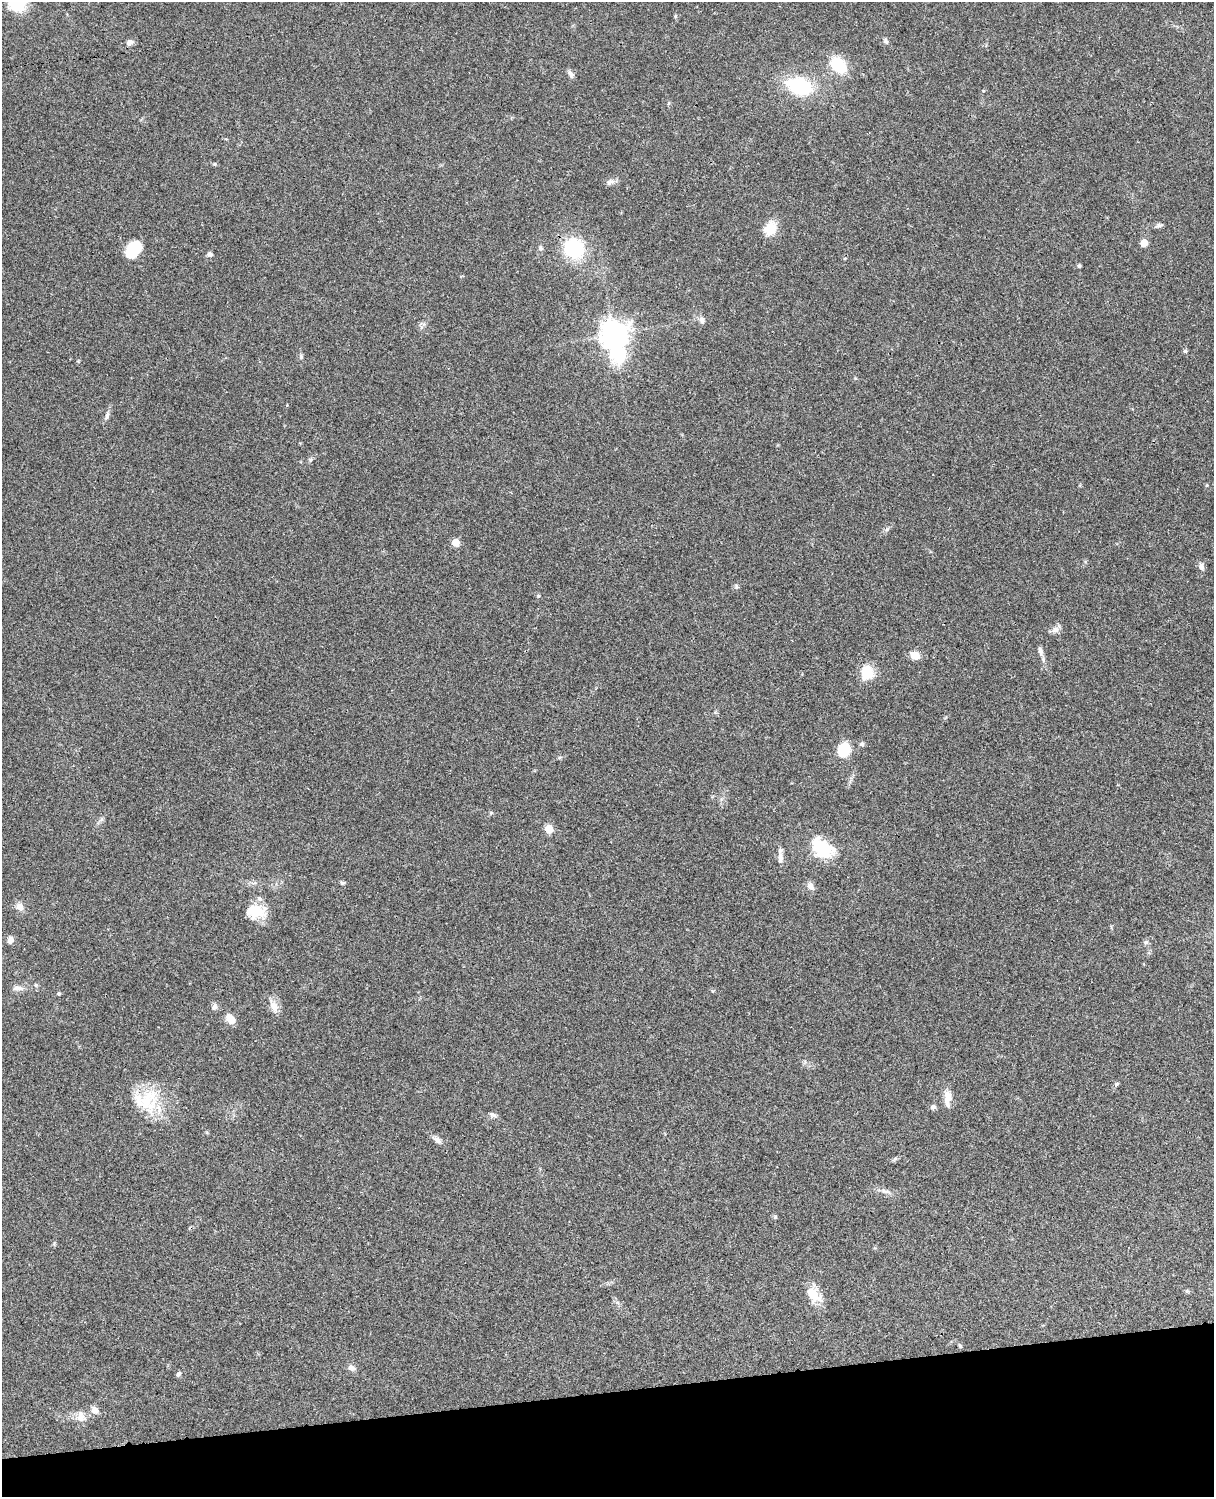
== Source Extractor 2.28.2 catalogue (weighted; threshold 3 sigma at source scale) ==
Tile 10 of 4 x 3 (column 2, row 3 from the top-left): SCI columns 1333-2544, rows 278-1772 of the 5087 x 4927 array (HDU 1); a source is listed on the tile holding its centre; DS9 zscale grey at full resolution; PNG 1216 x 1499 px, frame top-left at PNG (2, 2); no overlay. Shown black and unused: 7% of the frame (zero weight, under 3 of 4 exposures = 6% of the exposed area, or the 3 px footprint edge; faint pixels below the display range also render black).
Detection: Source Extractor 2.28.2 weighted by HDU 2 'WHT'; one run over the whole footprint, this tile lists its part. Background 0.0886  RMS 0.0062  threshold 0.0277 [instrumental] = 3 sigma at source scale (4.5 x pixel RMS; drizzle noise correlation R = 1.50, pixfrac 1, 0.05/0.05 arcsec/px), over >= 5 px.
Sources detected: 68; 1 inside a brighter listed object's ellipse — not listed separately; the other 67 listed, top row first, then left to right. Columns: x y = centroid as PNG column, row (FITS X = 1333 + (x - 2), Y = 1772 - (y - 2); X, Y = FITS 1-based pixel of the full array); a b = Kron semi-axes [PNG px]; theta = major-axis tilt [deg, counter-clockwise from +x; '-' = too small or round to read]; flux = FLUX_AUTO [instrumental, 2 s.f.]
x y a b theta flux
17 4 18 14 -3 18
886 41 9 5 -60 1.4
130 42 9 7 17 2.4
839 65 21 14 -39 20
570 74 10 6 -53 2.2
799 86 23 15 -18 44
214 164 5 4 - 0.88
610 182 13 7 20 2.5
1158 226 7 4 19 1.4
770 228 20 14 60 9.6
1144 243 5 5 - 13
540 248 8 6 -63 1.4
573 248 17 16 - 44
134 249 17 12 50 20
210 254 7 6 - 1.8
1079 266 6 4 -69 0.82
702 320 10 7 -69 2.3
614 335 13 9 -77 700
1185 351 5 4 - 0.96
301 357 8 4 73 1
107 415 13 5 80 2.2
311 459 7 4 60 1.1
1207 485 5 3 - 0.55
887 529 7 4 45 1.2
456 542 5 5 - 14
1201 566 10 6 -77 2.3
736 587 7 5 -84 1.1
538 596 5 5 - 0.75
1055 630 11 8 29 2.8
1040 651 10 6 -76 2.5
915 655 9 7 -17 7.2
867 672 19 15 78 11
862 744 7 5 -15 1.2
844 750 13 11 77 20
491 813 6 5 - 0.85
102 819 7 4 88 1.1
549 829 5 5 - 21
822 848 26 17 -36 26
780 858 17 7 -89 3.5
342 883 7 5 -7 1.1
811 886 11 7 -50 3.1
20 907 11 9 -46 3.7
256 912 26 17 1 14
10 940 8 6 80 3.5
1146 942 7 5 -19 1.2
36 985 6 5 - 0.96
16 988 11 7 11 2.9
59 993 4 4 - 0.99
274 1006 19 9 -63 5.4
214 1007 9 6 70 2
230 1019 8 6 -52 9.2
1117 1084 7 5 42 1.1
948 1097 16 10 -84 5.9
147 1101 38 32 -30 29
933 1107 7 6 - 1.7
493 1115 11 5 -27 1.7
437 1140 11 7 -35 2.6
895 1159 8 4 37 1.1
775 1217 5 5 - 0.89
54 1244 5 4 - 0.76
1187 1291 6 4 -42 0.81
813 1294 20 12 -48 12
960 1346 6 4 -54 0.8
351 1368 10 7 -38 2.7
179 1374 8 5 45 1.3
95 1410 10 7 -45 3.7
81 1416 16 12 -79 5.8
Isophote crosses this tile's border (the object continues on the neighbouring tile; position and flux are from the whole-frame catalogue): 1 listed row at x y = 17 4